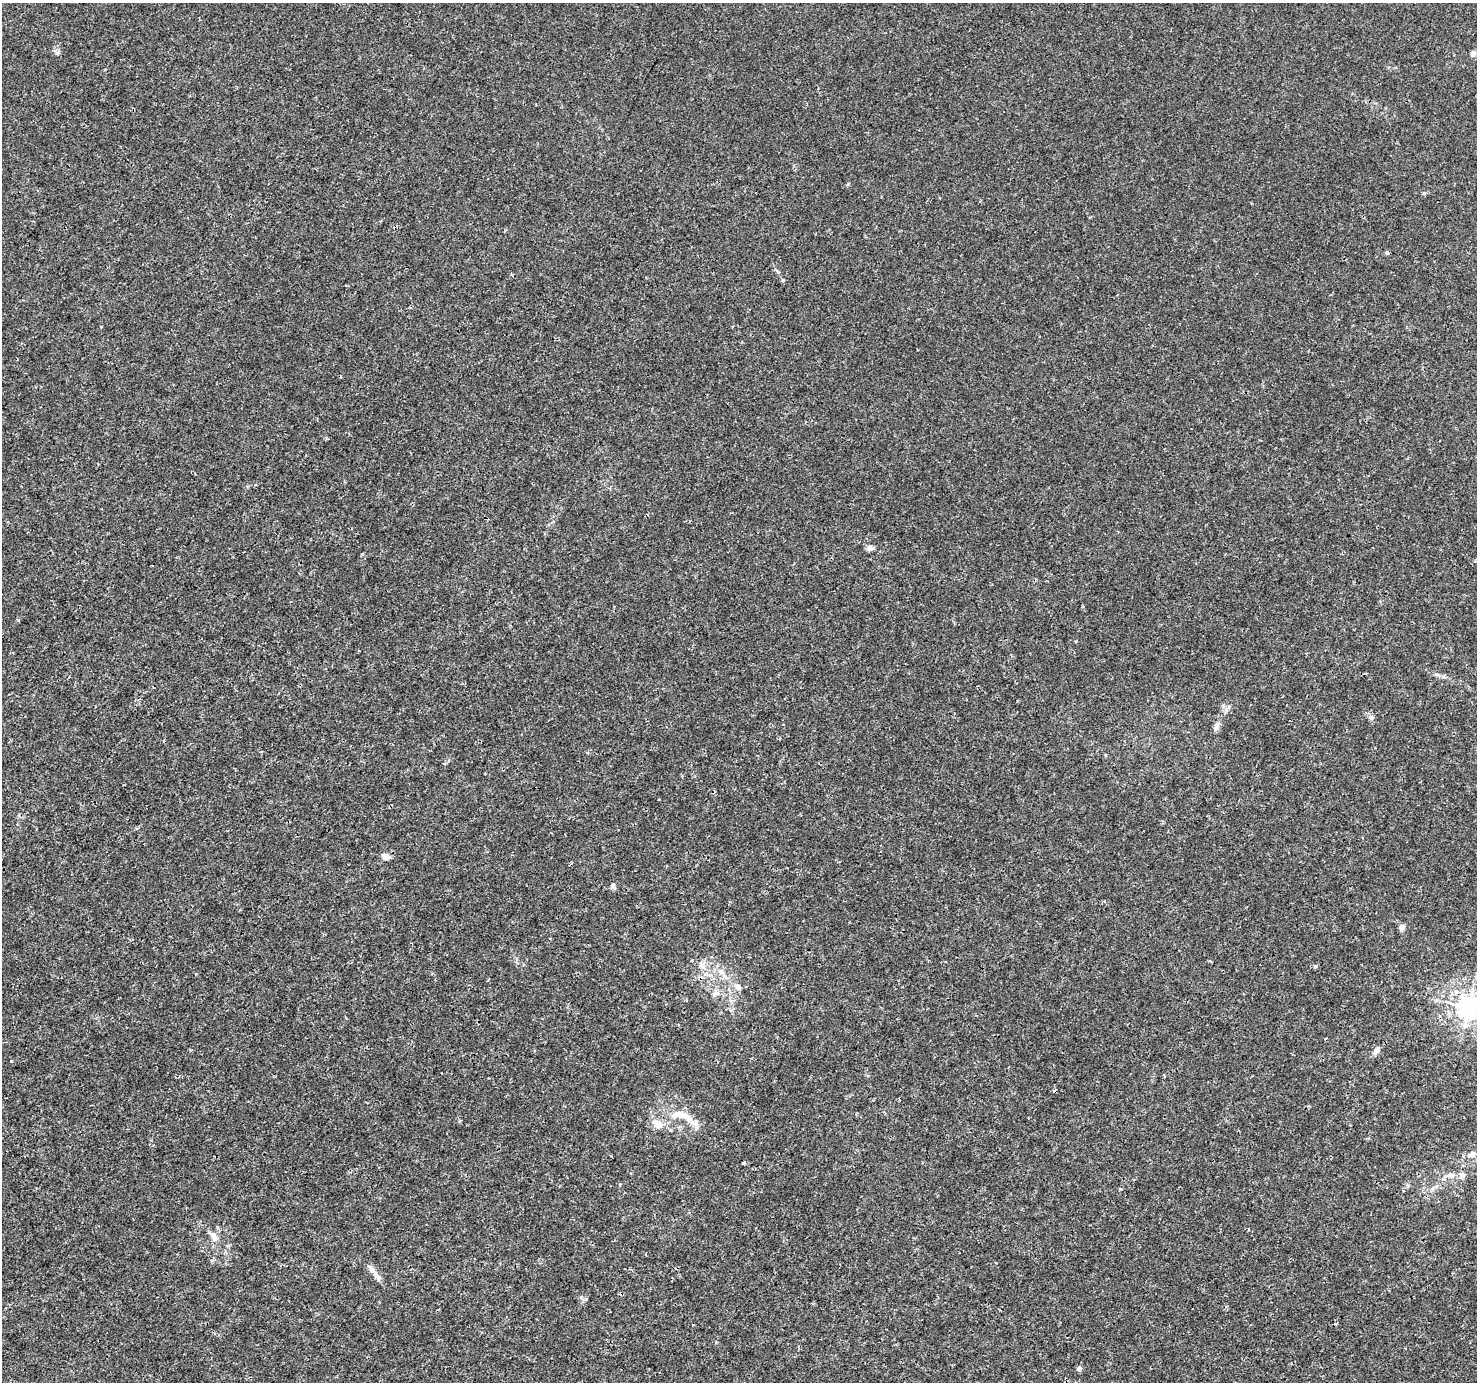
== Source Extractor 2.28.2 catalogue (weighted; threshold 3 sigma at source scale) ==
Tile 7 of 4 x 4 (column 3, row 2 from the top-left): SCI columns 2955-4429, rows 2941-4320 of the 5904 x 5819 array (HDU 1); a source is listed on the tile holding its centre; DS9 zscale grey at full resolution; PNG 1479 x 1384 px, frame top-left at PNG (2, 3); no overlay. Shown black and unused: <1% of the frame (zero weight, under 3 of 4 exposures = <1% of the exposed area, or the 3 px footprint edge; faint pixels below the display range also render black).
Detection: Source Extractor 2.28.2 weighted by HDU 2 'WHT'; one run over the whole footprint, this tile lists its part. Background 0.00288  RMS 0.0011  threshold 0.00492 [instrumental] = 3 sigma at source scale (4.5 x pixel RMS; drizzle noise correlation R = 1.50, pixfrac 1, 0.0396/0.0396 arcsec/px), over >= 5 px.
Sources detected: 27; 2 cosmic-ray / hot-pixel residue — not listed; the other 25 listed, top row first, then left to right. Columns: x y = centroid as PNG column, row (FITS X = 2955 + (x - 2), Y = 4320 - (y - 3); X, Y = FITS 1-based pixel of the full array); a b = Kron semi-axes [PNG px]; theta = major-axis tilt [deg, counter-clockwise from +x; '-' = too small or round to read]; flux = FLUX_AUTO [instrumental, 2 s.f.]
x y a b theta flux
57 53 6 5 - 0.19
1473 53 4 4 - 0.8
1387 253 5 5 - 0.18
783 280 5 4 - 0.13
870 548 9 6 13 0.39
1371 717 7 7 - 0.28
1216 727 11 6 74 0.42
385 857 10 7 -21 0.51
613 886 7 5 -57 0.31
1401 928 7 6 - 0.42
702 965 12 6 -54 0.58
1315 966 5 4 - 0.23
721 972 11 6 -21 0.62
738 987 9 7 -45 0.47
714 993 8 6 38 0.38
1468 1007 8 7 - 89
1377 1050 11 6 52 0.56
682 1115 30 11 -18 2.4
657 1124 13 9 -37 1.2
1469 1155 9 6 3 0.42
743 1163 4 3 - 0.14
1451 1175 14 7 5 0.74
213 1236 14 8 -60 0.77
372 1269 18 6 -48 0.73
1079 1368 6 5 - 0.3
Isophote crosses this tile's border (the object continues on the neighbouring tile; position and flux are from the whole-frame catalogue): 1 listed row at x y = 1468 1007
Unlisted compact peaks at least as high as the median listed source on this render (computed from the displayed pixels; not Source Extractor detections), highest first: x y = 848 184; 1424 193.